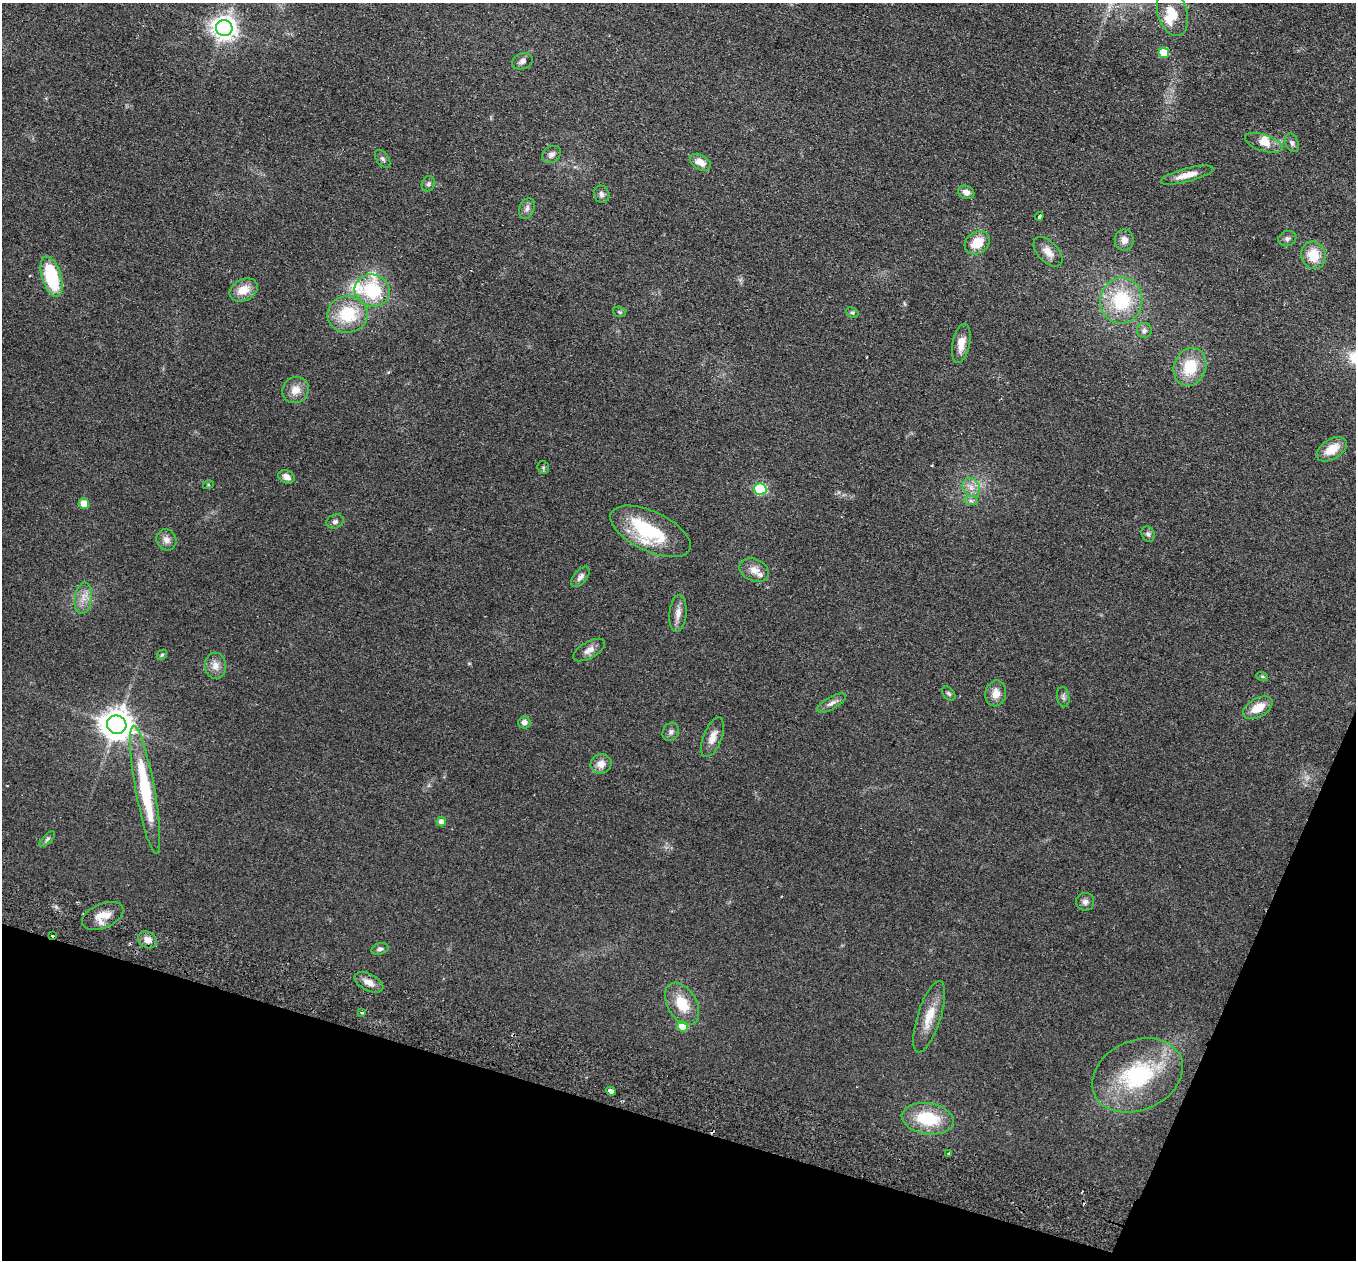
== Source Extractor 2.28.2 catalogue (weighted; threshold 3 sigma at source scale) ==
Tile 15 of 4 x 4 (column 3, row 4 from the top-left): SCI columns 2733-4086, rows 320-1577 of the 5464 x 5543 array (HDU 1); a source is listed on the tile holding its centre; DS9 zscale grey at full resolution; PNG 1358 x 1262 px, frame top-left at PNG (2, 3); each listed source drawn as its Kron ellipse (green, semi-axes under 4 px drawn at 4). Shown black and unused: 15% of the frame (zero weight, under 2 of 3 exposures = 3% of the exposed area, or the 3 px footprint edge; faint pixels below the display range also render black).
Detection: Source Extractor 2.28.2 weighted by HDU 2 'WHT'; one run over the whole footprint, this tile lists its part. Background 0.114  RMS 0.011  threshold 0.0476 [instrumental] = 3 sigma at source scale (4.5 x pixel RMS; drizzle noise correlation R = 1.50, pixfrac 1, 0.05/0.05 arcsec/px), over >= 5 px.
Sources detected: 89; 1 too faint to see at this stretch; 1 inside a brighter object's white glare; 2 cosmic-ray / hot-pixel residue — neither listed nor drawn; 7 inside a brighter listed object's ellipse — not listed separately; the other 78 listed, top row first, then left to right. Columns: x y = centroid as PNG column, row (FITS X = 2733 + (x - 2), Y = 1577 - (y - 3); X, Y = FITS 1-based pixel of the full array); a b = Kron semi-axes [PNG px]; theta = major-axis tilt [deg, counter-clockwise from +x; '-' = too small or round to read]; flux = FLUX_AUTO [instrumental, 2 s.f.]
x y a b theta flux
1172 13 24 15 -74 22
224 28 8 8 - 860
1164 53 5 5 - 22
522 61 11 7 21 4.1
1264 143 20 8 -18 10
1292 143 9 6 -67 3.2
551 155 10 8 36 4.2
382 159 10 6 -53 2.9
700 162 11 7 -31 9.7
1187 175 27 6 15 13
428 184 8 6 65 2.6
966 192 8 6 -22 6.2
602 194 9 7 -68 3.5
527 209 11 7 68 4.5
1039 216 4 3 - 10
1287 239 9 7 21 3.4
1124 240 10 9 - 6.5
977 243 13 10 36 20
1048 252 18 10 -47 10
1313 255 14 12 -70 23
52 277 21 9 -73 66
244 290 15 10 26 15
372 290 18 16 -20 52
1121 301 23 21 83 61
619 312 7 5 -21 1.5
852 313 6 4 -28 1.7
347 314 20 18 3 44
1144 331 7 7 - 3.5
961 343 20 8 79 12
1190 367 19 16 69 35
296 390 14 12 43 11
1332 449 17 10 32 18
543 468 6 5 - 1.7
286 477 8 6 -26 6.8
208 485 5 3 - 1
971 487 10 8 -59 7
760 489 6 6 - 92
971 501 7 4 -2 2.2
84 503 5 5 - 16
335 522 9 7 23 3.2
651 531 43 20 -25 66
1148 534 8 6 -63 2.8
166 540 11 9 -62 6.2
754 570 15 11 -23 9.3
580 577 12 6 51 4.7
83 598 16 8 82 9.5
678 613 18 8 85 8.1
589 650 18 8 29 7.2
162 655 6 4 45 1.4
215 666 13 10 -85 9
1262 676 6 4 -19 1.3
996 693 13 10 79 9.3
949 694 8 5 -50 2.2
1063 697 10 6 -80 2.9
832 703 16 6 30 4.9
1258 708 16 9 29 16
524 722 6 6 - 5.3
117 725 10 9 - 1600
671 732 9 8 - 3.6
713 737 21 9 68 9.9
601 764 10 9 - 9.4
145 790 65 9 -80 83
441 822 5 4 - 4.5
47 839 10 4 45 2.2
1085 902 9 9 - 4.3
103 916 22 12 22 16
52 936 3 3 - 2.8
148 940 10 8 -34 7.8
380 949 9 5 14 2.6
369 982 15 8 -27 8.1
682 1004 23 14 -59 26
362 1013 3 2 - 1.9
929 1017 37 11 72 21
682 1026 5 5 - 21
1137 1075 47 35 24 95
611 1091 5 3 - 10
928 1119 26 15 -9 49
949 1153 3 3 - 3.3
Overlapping masked pixels (flux is a lower limit): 1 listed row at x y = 52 936